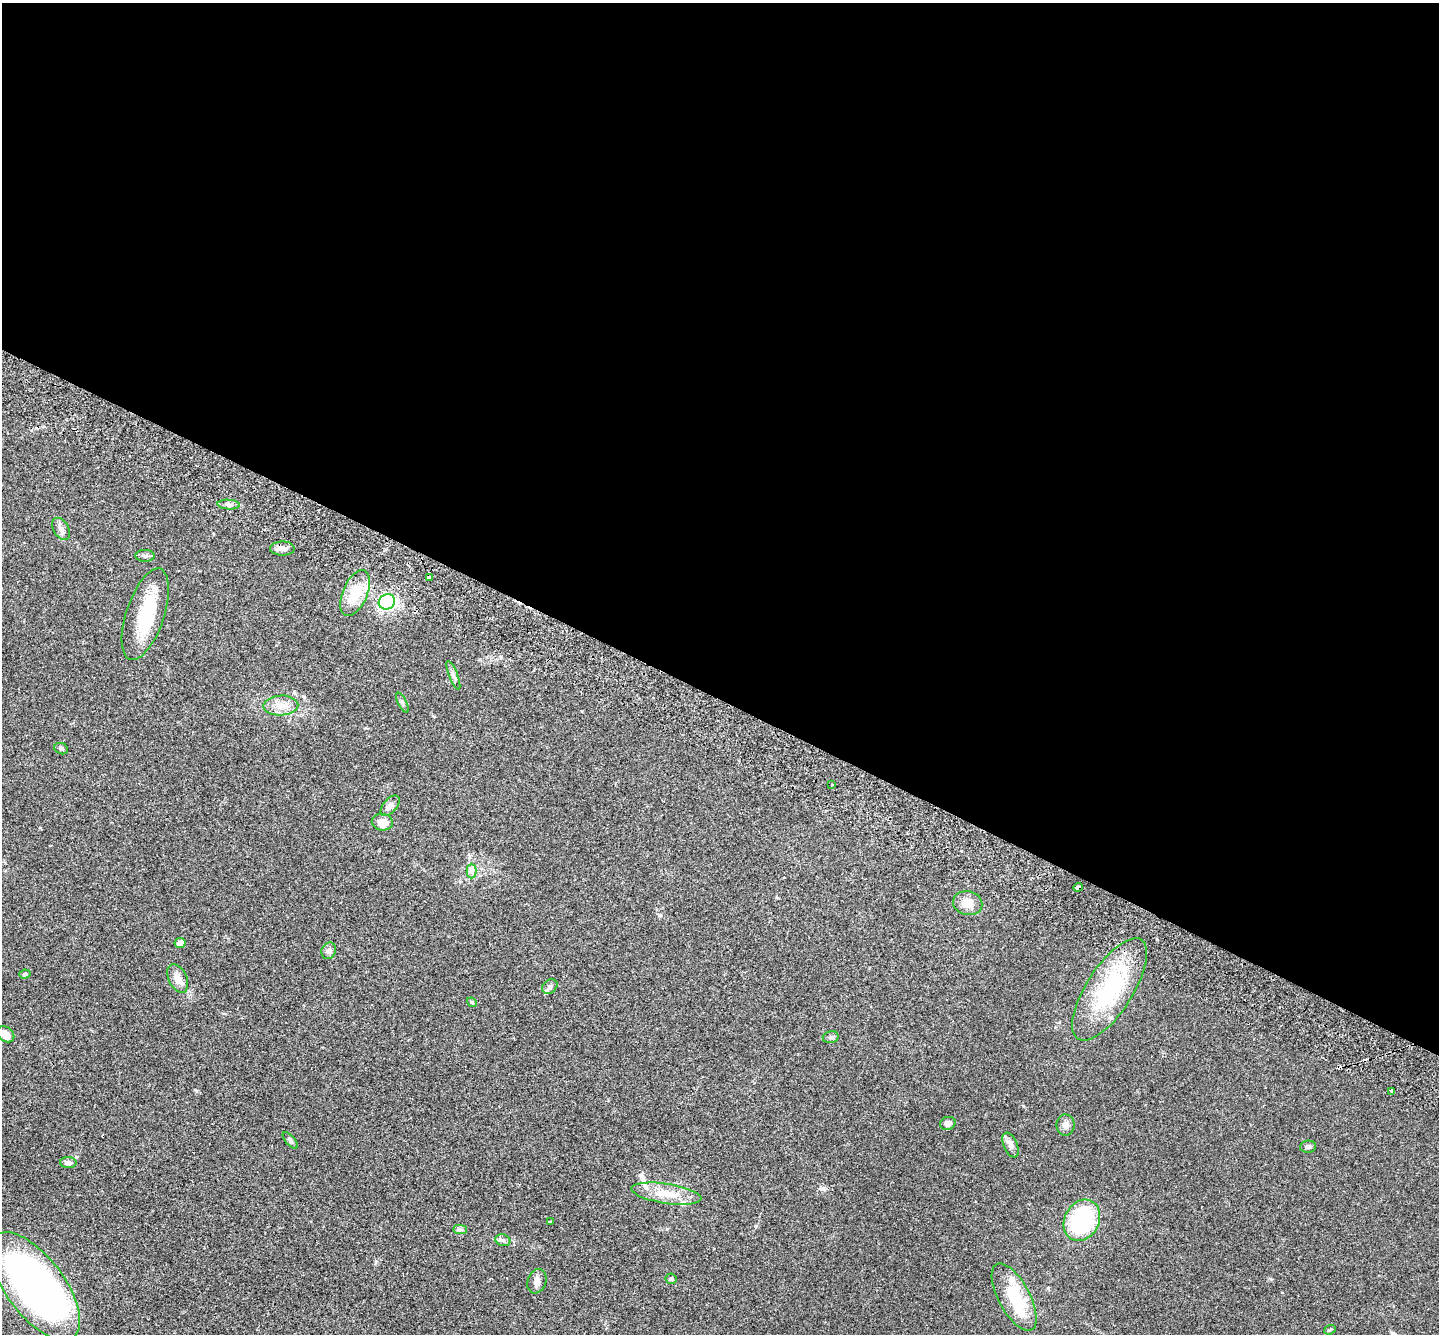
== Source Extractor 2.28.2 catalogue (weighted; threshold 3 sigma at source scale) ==
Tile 3 of 4 x 4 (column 3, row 1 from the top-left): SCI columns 2907-4343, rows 4197-5528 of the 5815 x 5864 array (HDU 1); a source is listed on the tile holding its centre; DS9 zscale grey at full resolution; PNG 1441 x 1336 px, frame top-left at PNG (2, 3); each listed source drawn as its Kron ellipse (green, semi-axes under 4 px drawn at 4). Shown black and unused: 52% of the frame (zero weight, under 2 of 3 exposures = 3% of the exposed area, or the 3 px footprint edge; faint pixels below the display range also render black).
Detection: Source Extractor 2.28.2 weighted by HDU 2 'WHT'; one run over the whole footprint, this tile lists its part. Background 0.114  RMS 0.0095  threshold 0.0427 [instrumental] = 3 sigma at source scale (4.5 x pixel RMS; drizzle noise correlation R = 1.50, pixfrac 1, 0.05/0.05 arcsec/px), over >= 5 px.
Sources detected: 53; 3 inside a brighter object's white glare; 2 cosmic-ray / hot-pixel residue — neither listed nor drawn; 4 inside a brighter listed object's ellipse — not listed separately; the other 44 listed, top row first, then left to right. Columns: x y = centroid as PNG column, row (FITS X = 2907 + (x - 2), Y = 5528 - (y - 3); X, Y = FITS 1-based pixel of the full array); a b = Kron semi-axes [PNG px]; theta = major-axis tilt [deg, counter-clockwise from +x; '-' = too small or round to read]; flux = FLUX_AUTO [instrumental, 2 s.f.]
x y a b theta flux
229 505 11 5 -5 3
61 529 12 7 -59 4.4
282 548 12 7 1 4.9
145 556 9 6 0 2.6
429 577 3 3 - 6.3
355 593 24 12 67 24
387 602 8 7 - 110
145 614 48 19 72 43
453 675 15 4 -68 2.9
402 703 11 4 -63 2
281 705 17 10 3 9.9
61 749 7 5 -23 2.1
832 785 4 2 - 0.82
390 806 12 6 50 3.7
382 822 10 8 -9 9.5
472 871 7 5 -90 2.7
1078 887 5 3 - 5.5
968 903 15 12 -13 9.5
180 943 5 5 - 6.1
329 951 8 7 - 3.3
25 974 5 4 - 1.8
178 978 15 9 -65 7.7
550 986 8 6 36 2.8
1110 989 59 23 57 89
472 1002 5 4 - 1.3
5 1034 9 7 -35 9.6
831 1037 8 6 15 1.8
1391 1091 3 3 - 3.2
948 1123 8 6 18 4.5
1066 1125 10 9 - 4.8
290 1140 10 4 -49 2
1010 1145 13 6 -66 4.4
1308 1147 8 6 7 2.1
68 1163 8 5 1 3.3
666 1194 35 10 -9 19
1082 1220 21 17 62 79
550 1222 3 2 - 1.9
460 1229 7 4 -1 1.9
503 1240 8 5 -20 2.4
671 1279 5 5 - 1.9
537 1281 12 9 69 4.8
35 1286 64 29 -53 440
1014 1297 37 15 -62 44
1330 1330 6 4 22 1.3
Overlapping masked pixels (flux is a lower limit): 1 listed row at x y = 1078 887
Isophote crosses this tile's border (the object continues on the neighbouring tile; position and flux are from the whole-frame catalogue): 1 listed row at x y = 5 1034